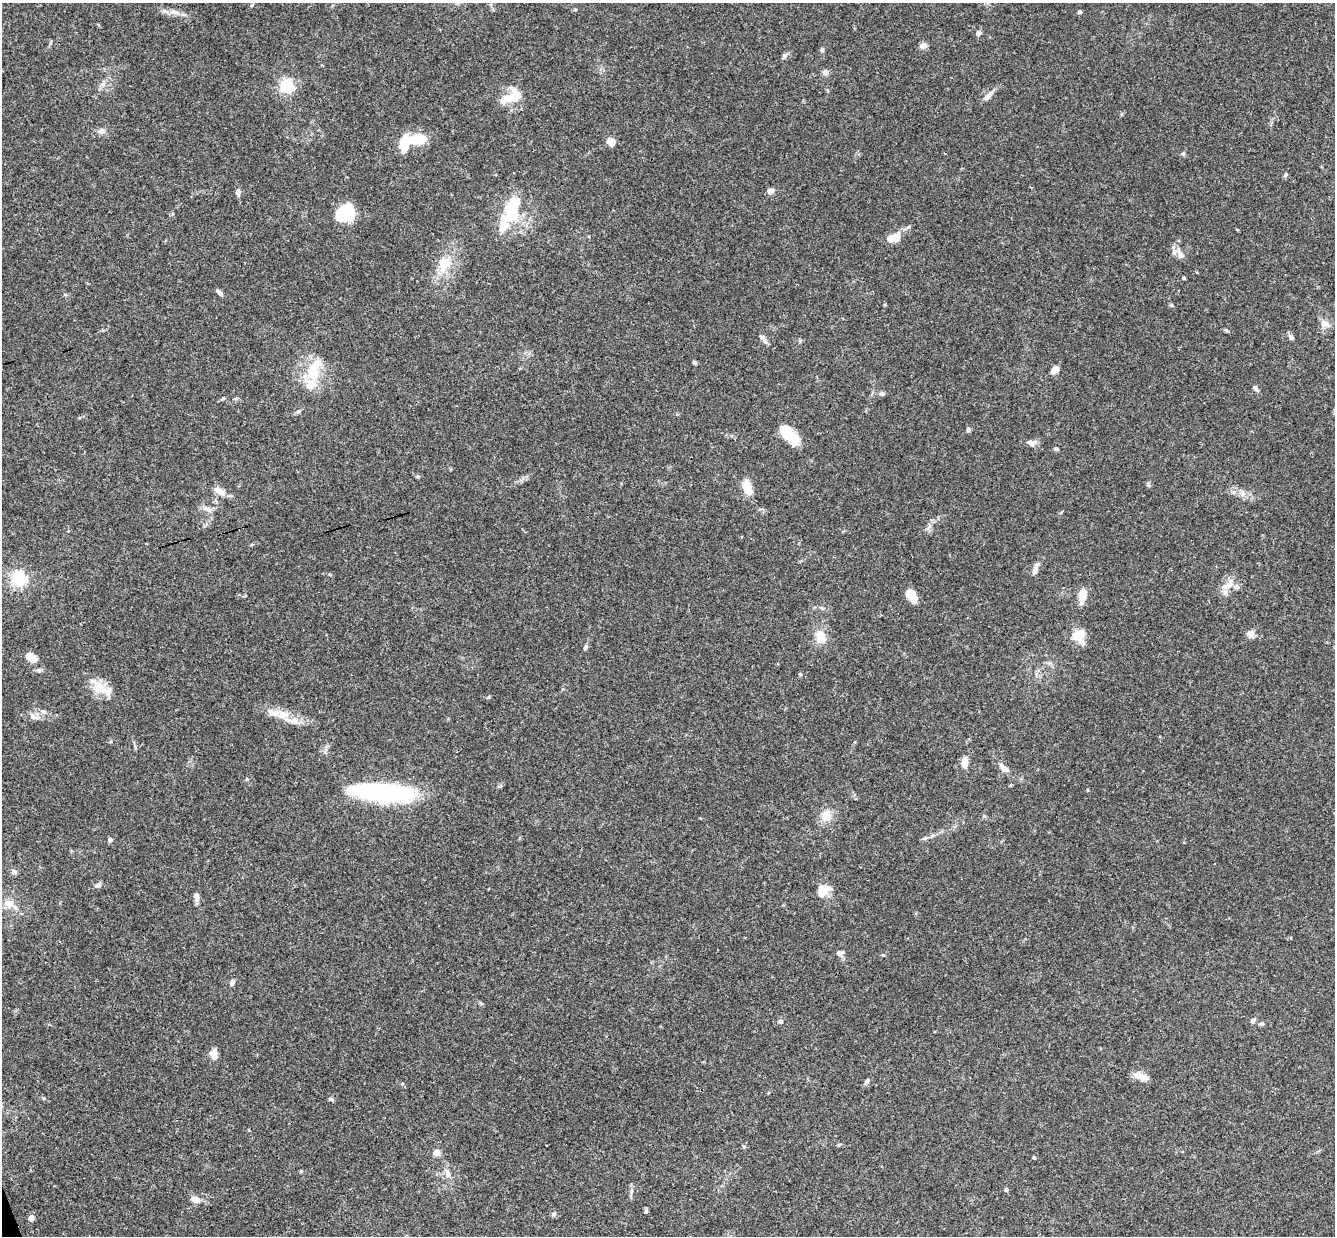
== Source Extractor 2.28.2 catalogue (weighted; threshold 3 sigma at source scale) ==
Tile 7 of 4 x 4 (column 3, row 2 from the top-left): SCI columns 2725-4057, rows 2763-3996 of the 5447 x 5401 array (HDU 1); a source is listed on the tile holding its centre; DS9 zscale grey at full resolution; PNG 1337 x 1238 px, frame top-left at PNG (2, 3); no overlay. Shown black and unused: <1% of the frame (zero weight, under 3 of 4 exposures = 6% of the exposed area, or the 3 px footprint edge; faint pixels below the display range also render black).
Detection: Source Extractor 2.28.2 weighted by HDU 2 'WHT'; one run over the whole footprint, this tile lists its part. Background 0.0844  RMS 0.0034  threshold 0.0153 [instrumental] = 3 sigma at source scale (4.5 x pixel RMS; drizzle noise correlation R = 1.50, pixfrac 1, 0.05/0.05 arcsec/px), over >= 5 px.
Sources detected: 104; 5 inside a brighter object's white glare — not listed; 8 inside a brighter listed object's ellipse — not listed separately; the other 91 listed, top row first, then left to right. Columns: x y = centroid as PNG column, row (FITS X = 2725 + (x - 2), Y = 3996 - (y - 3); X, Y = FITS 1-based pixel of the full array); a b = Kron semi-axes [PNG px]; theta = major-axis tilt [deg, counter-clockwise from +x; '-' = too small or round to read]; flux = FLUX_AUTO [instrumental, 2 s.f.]
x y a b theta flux
1080 12 5 4 - 0.58
978 33 7 6 - 0.9
923 46 4 4 - 4.9
822 50 6 5 - 0.64
785 55 7 6 - 0.85
825 72 5 5 - 1.8
103 84 7 4 18 0.8
287 86 6 6 - 62
515 95 20 15 63 5.5
988 96 15 6 42 1.9
102 131 10 8 -8 1.4
416 140 23 9 1 14
611 142 11 9 -25 2
1285 175 6 4 71 0.47
770 191 8 7 - 1.3
238 192 6 5 - 1.4
511 209 36 19 76 16
343 210 20 14 -72 15
894 238 12 7 6 5.5
1181 255 11 7 -65 1.8
444 264 18 15 53 6.8
1184 278 3 3 - 0.53
220 293 9 4 -43 1.1
1324 323 10 9 - 2.4
762 337 10 6 -29 1.2
1291 337 7 6 - 0.94
694 362 6 4 -19 0.57
314 370 38 15 73 11
1055 370 9 6 34 2.5
1255 388 8 6 -52 0.97
882 393 6 5 - 0.84
223 398 4 4 - 0.39
298 411 7 4 20 0.63
968 429 5 5 - 0.71
792 439 20 12 -36 6.4
1031 443 11 7 -35 1.5
1056 449 6 5 - 0.64
1148 484 6 4 -89 0.51
748 488 20 10 -70 4.3
219 491 16 7 -36 2.6
1242 494 8 6 -89 1.2
208 509 12 6 -28 1.7
1035 570 13 6 77 1.5
19 578 6 6 - 86
1228 584 22 8 47 3.2
911 595 13 7 -62 7
1082 596 15 7 84 4.6
822 608 6 4 -32 0.51
1251 634 10 8 -56 1.7
1078 635 11 8 35 7.3
821 638 15 11 22 3.3
585 647 7 5 64 0.66
31 657 12 7 -33 4.2
39 670 6 5 - 0.62
99 687 18 10 36 4.2
44 712 9 5 -15 0.99
273 713 21 10 -16 4.4
34 717 18 6 -14 2
965 762 10 6 -88 3.2
1003 768 13 7 -50 2.1
382 792 65 17 -4 48
826 815 15 13 -72 4.3
925 838 7 4 18 0.57
110 840 5 4 - 1.1
14 872 6 6 - 1.2
98 885 8 6 43 0.89
823 890 16 11 41 4.8
196 897 10 6 89 1.7
9 903 12 11 - 3.3
839 953 9 7 19 1.1
883 955 5 3 - 0.32
232 982 7 5 67 1.2
780 1021 6 6 - 0.72
1253 1021 7 5 41 0.91
1262 1023 7 4 6 0.56
214 1055 9 7 -76 3
1141 1076 20 8 -17 2.9
867 1081 8 5 58 0.82
402 1084 5 3 - 0.31
44 1098 6 4 -47 0.42
331 1099 6 5 - 0.54
437 1153 5 4 - 7
1034 1157 4 4 - 0.35
301 1171 5 4 - 0.36
448 1173 13 6 -75 1.8
1006 1189 5 5 - 0.46
631 1191 7 5 71 0.73
196 1200 11 8 -11 2
646 1211 6 5 - 0.55
554 1214 7 5 51 0.66
31 1218 6 5 - 1.8
Unlisted compact peaks at least as high as the median listed source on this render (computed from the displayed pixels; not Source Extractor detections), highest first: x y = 1183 154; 1226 330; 800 341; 247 779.